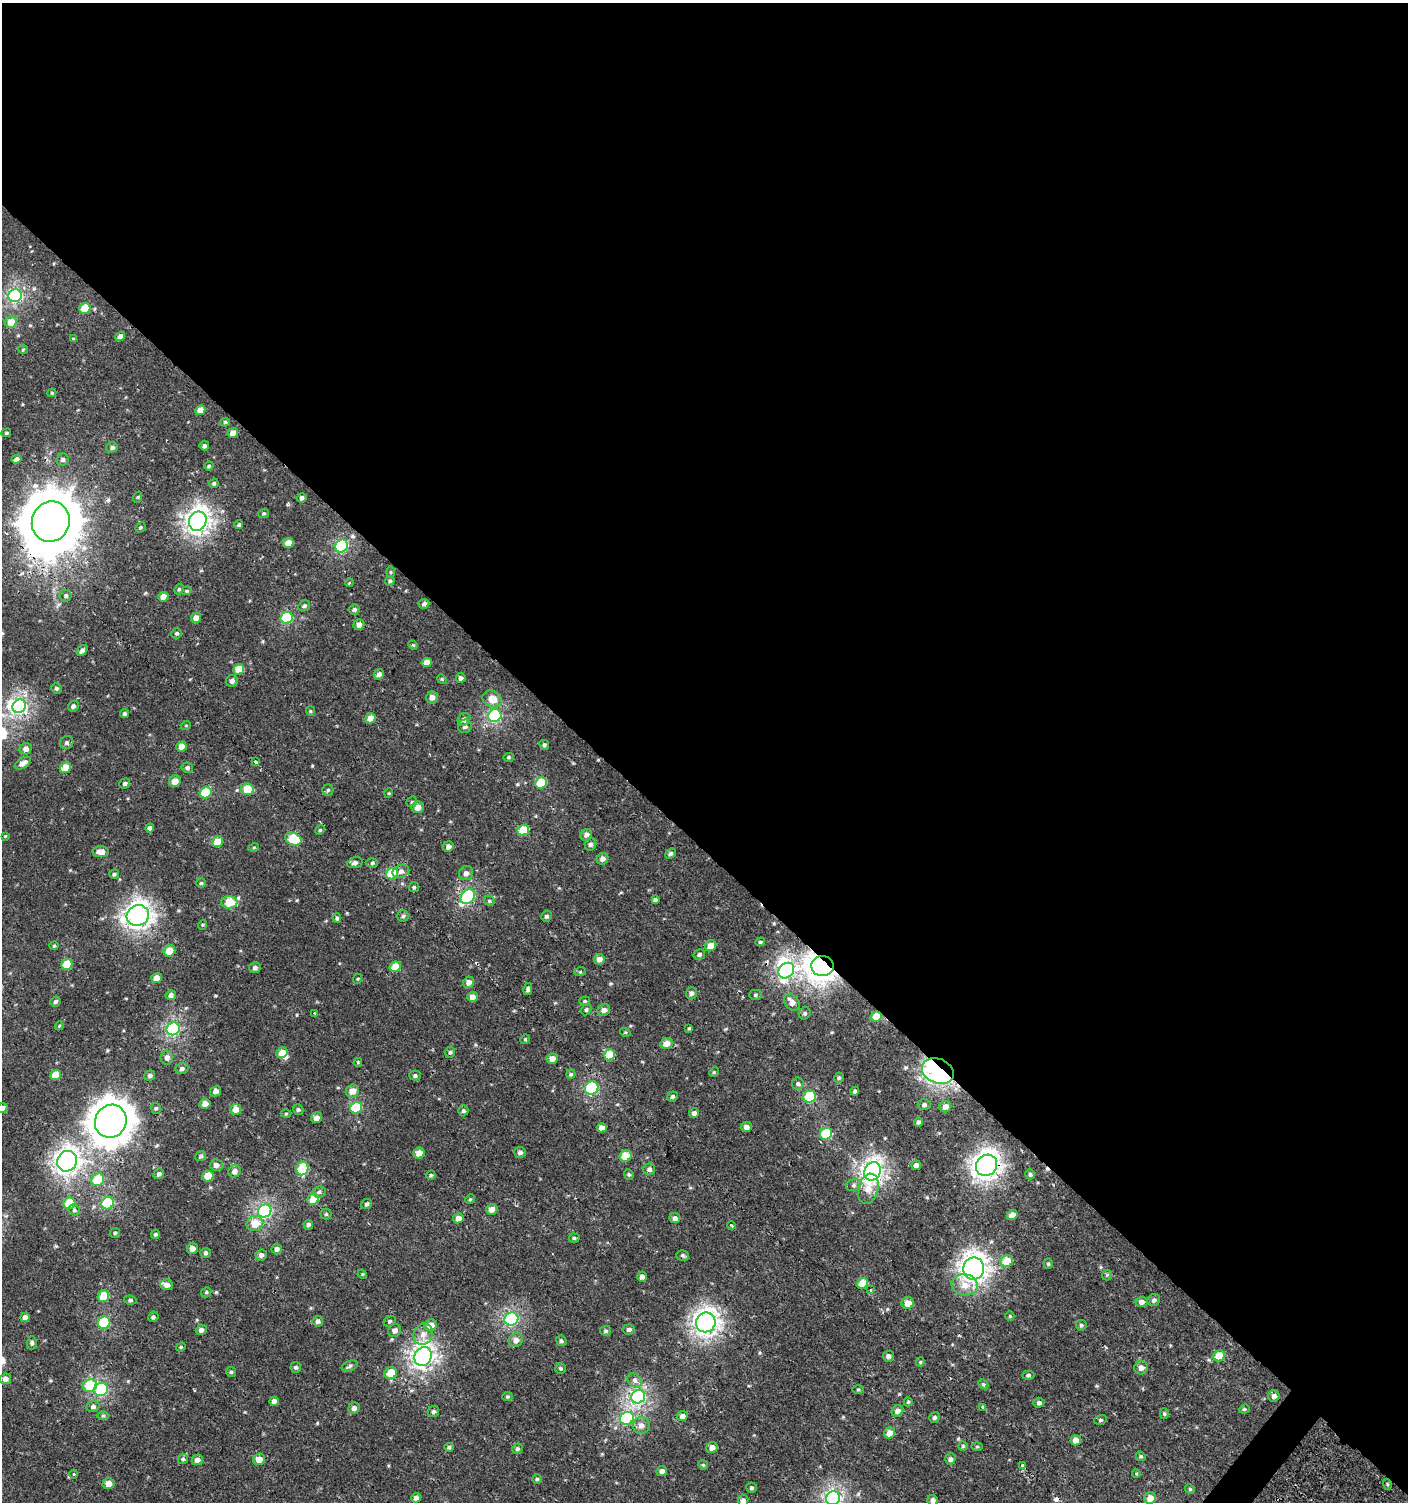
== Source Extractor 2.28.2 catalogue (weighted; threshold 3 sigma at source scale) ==
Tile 3 of 4 x 4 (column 3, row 1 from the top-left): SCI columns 2981-4386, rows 4538-6037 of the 6060 x 6037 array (HDU 1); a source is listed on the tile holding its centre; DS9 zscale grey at full resolution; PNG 1410 x 1504 px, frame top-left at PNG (2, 3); each listed source drawn as its Kron ellipse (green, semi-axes under 4 px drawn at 4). Shown black and unused: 57% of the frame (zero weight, under 2 of 3 exposures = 2% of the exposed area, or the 3 px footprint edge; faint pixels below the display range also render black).
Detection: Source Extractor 2.28.2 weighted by HDU 2 'WHT'; one run over the whole footprint, this tile lists its part. Background 6.77e-04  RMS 0.0025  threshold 0.0114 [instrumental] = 3 sigma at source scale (4.5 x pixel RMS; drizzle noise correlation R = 1.50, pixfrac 1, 0.0396/0.0396 arcsec/px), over >= 5 px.
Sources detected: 329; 2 inside a brighter object's white glare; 3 cosmic-ray / hot-pixel residue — neither listed nor drawn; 2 inside a brighter listed object's ellipse — not listed separately; the other 322 listed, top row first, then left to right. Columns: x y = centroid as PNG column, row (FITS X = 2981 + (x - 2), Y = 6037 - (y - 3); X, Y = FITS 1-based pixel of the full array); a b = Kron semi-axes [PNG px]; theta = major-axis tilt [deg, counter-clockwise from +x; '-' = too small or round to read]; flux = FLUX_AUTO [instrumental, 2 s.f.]
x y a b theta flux
15 296 7 6 - 42
85 308 6 5 - 7
11 322 6 5 - 3.2
120 337 5 4 - 1.4
73 339 4 3 - 0.35
23 350 5 3 - 0.22
52 393 4 4 - 0.26
200 410 5 4 - 2.4
225 422 5 4 - 0.39
6 433 5 3 - 0.31
233 433 5 4 - 1.7
204 446 4 4 - 0.61
112 447 6 5 - 0.62
16 459 5 4 - 0.71
63 460 6 5 - 0.7
209 466 5 4 - 0.3
214 483 5 4 - 0.43
138 497 5 3 - 0.24
302 498 5 4 - 0.84
264 513 5 4 - 0.33
198 521 10 8 69 110
51 522 20 18 68 1600
239 525 4 4 - 0.46
140 527 5 4 - 0.33
288 543 5 5 - 3
342 546 7 6 - 26
391 572 5 3 - 0.28
390 581 5 4 - 0.37
349 583 4 3 - 0.21
179 589 5 4 - 0.39
187 591 5 4 - 0.29
66 596 6 6 - 0.51
163 597 5 4 - 1.9
424 604 5 5 - 0.65
304 606 6 5 - 0.58
354 609 5 5 - 0.71
196 618 5 5 - 1.5
287 618 6 5 - 15
359 625 6 5 - 1.2
177 633 5 4 - 0.39
413 645 5 4 - 0.25
82 650 6 4 49 0.84
427 663 5 4 - 2.3
239 669 5 5 - 4.6
379 674 5 5 - 1.1
461 678 5 4 - 0.81
442 679 5 4 - 0.26
232 681 6 6 - 0.82
56 688 5 5 - 0.43
432 697 6 6 - 1.4
492 699 10 8 -29 3.4
19 706 7 6 - 46
73 706 6 5 - 0.58
310 711 5 4 - 0.27
124 714 5 4 - 0.55
495 716 7 6 - 28
370 718 5 5 - 2.3
464 719 7 5 45 0.83
186 725 5 3 - 0.2
465 726 7 6 - 0.84
67 743 7 6 - 0.67
544 745 5 4 - 0.35
181 746 5 5 - 2.1
26 749 6 5 - 1.2
508 757 5 4 - 0.36
255 762 3 3 - 2.8
23 763 9 5 31 1.4
65 768 6 5 - 4.2
187 768 6 5 - 0.62
175 781 6 5 - 2.4
541 783 6 5 - 10
125 784 5 5 - 0.52
247 789 6 5 - 5.2
328 790 5 5 - 0.42
206 793 6 5 - 8.1
389 793 5 3 - 0.2
412 802 6 5 - 0.34
418 807 6 5 - 1.7
150 828 4 4 - 0.63
320 830 5 4 - 0.29
523 830 6 5 - 6.4
586 835 6 5 - 1.1
5 836 4 4 - 0.2
293 839 8 6 -25 9.5
218 842 6 5 - 4
591 844 6 5 - 0.69
254 847 5 3 - 0.21
448 847 5 5 - 1
101 852 8 5 3 1.9
671 854 6 4 41 0.51
603 859 6 5 - 1.1
355 863 8 5 17 0.71
372 863 5 5 - 0.41
401 871 8 6 23 0.98
466 873 7 6 - 0.95
114 874 5 5 - 0.43
392 874 6 5 - 10
201 883 5 5 - 0.33
414 887 5 5 - 0.36
468 897 8 6 50 23
655 900 4 4 - 0.47
489 901 5 4 - 0.33
229 902 8 6 -2 7.3
138 915 11 10 - 120
403 916 6 5 - 0.47
546 916 5 5 - 0.46
337 918 5 4 - 0.43
202 925 5 3 - 0.23
760 942 5 4 - 0.39
54 946 4 4 - 0.28
711 946 6 5 - 2.4
169 951 6 5 - 4.4
699 954 6 5 - 0.5
599 959 5 5 - 1.6
67 965 6 5 - 6.8
822 966 11 10 - 160
395 967 6 5 - 4.8
255 968 6 5 - 0.77
786 971 8 7 - 47
580 972 6 3 18 0.28
156 978 5 5 - 1.9
357 979 5 3 - 0.22
469 982 6 5 - 1.2
528 989 6 4 77 0.55
691 993 6 5 - 0.74
171 995 5 5 - 0.95
755 995 6 5 - 0.4
472 997 5 5 - 1.4
55 1001 5 4 - 0.51
585 1001 5 4 - 0.35
792 1002 9 7 -52 1.8
586 1010 6 5 - 0.44
604 1010 6 5 - 1.2
314 1013 3 3 - 0.26
805 1013 6 5 - 0.51
876 1017 5 5 - 4.9
59 1026 4 3 - 0.23
689 1028 4 3 - 0.27
173 1029 7 6 - 35
625 1032 5 3 - 0.22
525 1039 5 4 - 0.31
667 1043 6 5 - 2.4
450 1052 6 4 72 0.44
282 1053 6 5 - 2.9
609 1055 6 5 - 7
167 1058 7 6 - 1.1
552 1059 6 5 - 1.8
358 1062 4 3 - 0.26
182 1069 6 5 - 0.67
938 1071 16 12 -22 53
714 1072 5 4 - 0.22
571 1074 4 4 - 0.36
56 1075 5 5 - 4.4
150 1075 5 5 - 0.64
415 1075 5 5 - 0.47
839 1078 5 5 - 0.4
798 1083 6 6 - 0.58
592 1088 7 6 - 21
216 1091 6 4 30 0.94
352 1091 7 6 - 2.3
855 1091 4 4 - 0.45
672 1096 5 5 - 0.56
810 1097 6 6 - 15
205 1104 5 5 - 1.6
924 1105 6 5 - 0.69
945 1107 6 5 - 1.6
2 1108 5 4 - 0.93
156 1108 5 4 - 0.39
356 1108 6 5 - 12
236 1109 5 5 - 1.9
298 1110 6 5 - 0.4
463 1111 5 5 - 0.42
694 1113 5 5 - 0.8
286 1114 5 3 - 0.25
316 1118 6 5 - 1.5
111 1121 17 15 59 440
918 1122 5 4 - 0.53
746 1127 5 5 - 1.3
602 1128 5 4 - 1.9
826 1134 6 5 - 13
520 1152 6 5 - 0.83
419 1153 6 5 - 2.1
201 1156 5 5 - 0.46
626 1156 6 5 - 6.5
67 1161 10 9 - 100
216 1165 6 6 - 1.2
916 1165 5 4 - 1
986 1165 11 10 - 130
302 1168 7 5 69 11
649 1169 6 5 - 0.79
235 1171 6 6 - 1.3
873 1171 9 8 - 82
159 1174 5 5 - 0.62
629 1174 5 4 - 0.34
1030 1174 5 4 - 0.47
431 1175 4 4 - 0.33
208 1176 5 5 - 5.3
98 1180 7 6 - 10
854 1185 8 6 16 0.68
868 1189 15 10 74 3.1
319 1192 6 5 - 0.51
313 1199 6 5 - 5.7
470 1199 5 4 - 0.27
69 1203 6 5 - 7.9
108 1203 6 6 - 14
366 1204 5 5 - 0.43
492 1209 6 5 - 1.7
74 1210 6 5 - 0.42
265 1211 7 6 - 37
326 1214 5 5 - 0.35
1012 1215 5 5 - 1.9
458 1218 5 5 - 2
675 1218 5 5 - 0.93
255 1224 8 7 - 3.7
308 1225 5 4 - 0.67
731 1225 4 3 - 0.36
115 1233 5 5 - 0.37
155 1234 4 3 - 0.33
574 1238 5 4 - 0.41
193 1248 5 5 - 1.4
277 1249 5 5 - 0.85
205 1253 5 5 - 0.48
261 1255 5 5 - 0.9
682 1255 6 5 - 0.46
1007 1261 6 5 - 5
1048 1264 5 4 - 0.35
974 1269 11 10 - 130
362 1274 5 3 - 0.23
1107 1275 5 5 - 0.33
642 1277 5 5 - 0.96
862 1283 6 5 - 5.1
167 1285 6 5 - 1.2
965 1285 13 10 -9 2.8
870 1290 4 3 - 0.28
206 1292 5 4 - 0.33
103 1296 6 5 - 5.3
130 1300 6 4 -8 0.43
1154 1300 6 6 - 0.71
1141 1302 6 5 - 1.2
908 1303 6 6 - 2.4
1010 1316 5 4 - 0.29
25 1317 5 4 - 1.1
153 1317 5 5 - 0.46
511 1319 7 6 - 32
318 1321 5 5 - 0.79
390 1321 6 5 - 0.44
706 1322 10 9 - 110
104 1323 6 6 - 14
431 1325 6 5 - 2.3
1081 1325 5 5 - 0.42
629 1329 6 5 - 0.56
201 1330 5 5 - 0.84
395 1330 7 6 - 1
606 1331 5 5 - 0.41
423 1334 11 9 64 1.8
516 1340 7 6 - 1.5
561 1341 6 5 - 0.48
32 1343 6 5 - 0.51
181 1347 5 4 - 0.27
423 1356 10 8 62 84
888 1356 5 5 - 0.82
1219 1356 6 5 - 5.1
920 1362 4 4 - 0.27
350 1366 8 5 24 0.56
296 1367 5 5 - 0.49
561 1368 5 5 - 0.4
1141 1368 7 6 - 1.2
231 1372 5 5 - 0.31
391 1373 6 6 - 4.6
1028 1375 6 4 4 0.46
5 1379 6 5 - 1.2
634 1381 8 6 -46 0.99
983 1384 6 4 -46 0.34
90 1386 7 6 - 8.8
101 1389 7 6 - 24
858 1390 6 4 1 0.3
507 1396 5 4 - 0.32
1274 1396 5 5 - 0.96
638 1397 7 6 - 42
274 1401 5 4 - 1.1
908 1402 4 4 - 0.27
1039 1403 5 5 - 0.65
93 1407 6 5 - 0.65
983 1407 3 3 - 0.71
354 1408 6 5 - 1.1
1244 1409 5 4 - 0.37
433 1411 6 5 - 0.56
897 1411 6 5 - 1.2
1164 1414 5 4 - 0.37
103 1416 6 4 1 0.37
682 1416 6 5 - 1
934 1417 5 5 - 0.5
627 1418 7 6 - 27
1100 1420 6 5 - 0.43
641 1425 8 8 - 1.4
890 1433 6 5 - 2.5
1076 1440 5 5 - 2
963 1446 4 4 - 0.32
449 1447 5 4 - 0.42
977 1447 6 4 -1 0.3
712 1448 6 5 - 1.3
517 1449 5 5 - 0.46
1141 1456 5 4 - 0.33
183 1459 5 5 - 0.46
259 1459 6 5 - 2.3
950 1459 6 5 - 0.65
197 1460 5 5 - 1.3
703 1465 5 4 - 0.28
1023 1466 4 3 - 2.9
662 1471 5 5 - 1.1
1136 1473 4 3 - 0.35
74 1474 4 3 - 0.2
537 1479 4 4 - 0.33
108 1484 6 5 - 2.2
1387 1484 5 3 - 0.25
751 1488 5 5 - 0.47
1190 1489 5 4 - 0.31
416 1498 5 4 - 0.89
833 1498 7 6 - 52
1150 1498 6 5 - 2.4
743 1500 5 5 - 0.94
933 1500 5 5 - 0.83
Overlapping masked pixels (flux is a lower limit): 9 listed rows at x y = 51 522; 822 966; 786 971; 876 1017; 938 1071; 986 1165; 90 1386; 101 1389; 1387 1484
Isophote crosses this tile's border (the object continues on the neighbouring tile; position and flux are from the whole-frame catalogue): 3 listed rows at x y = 2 1108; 833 1498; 743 1500